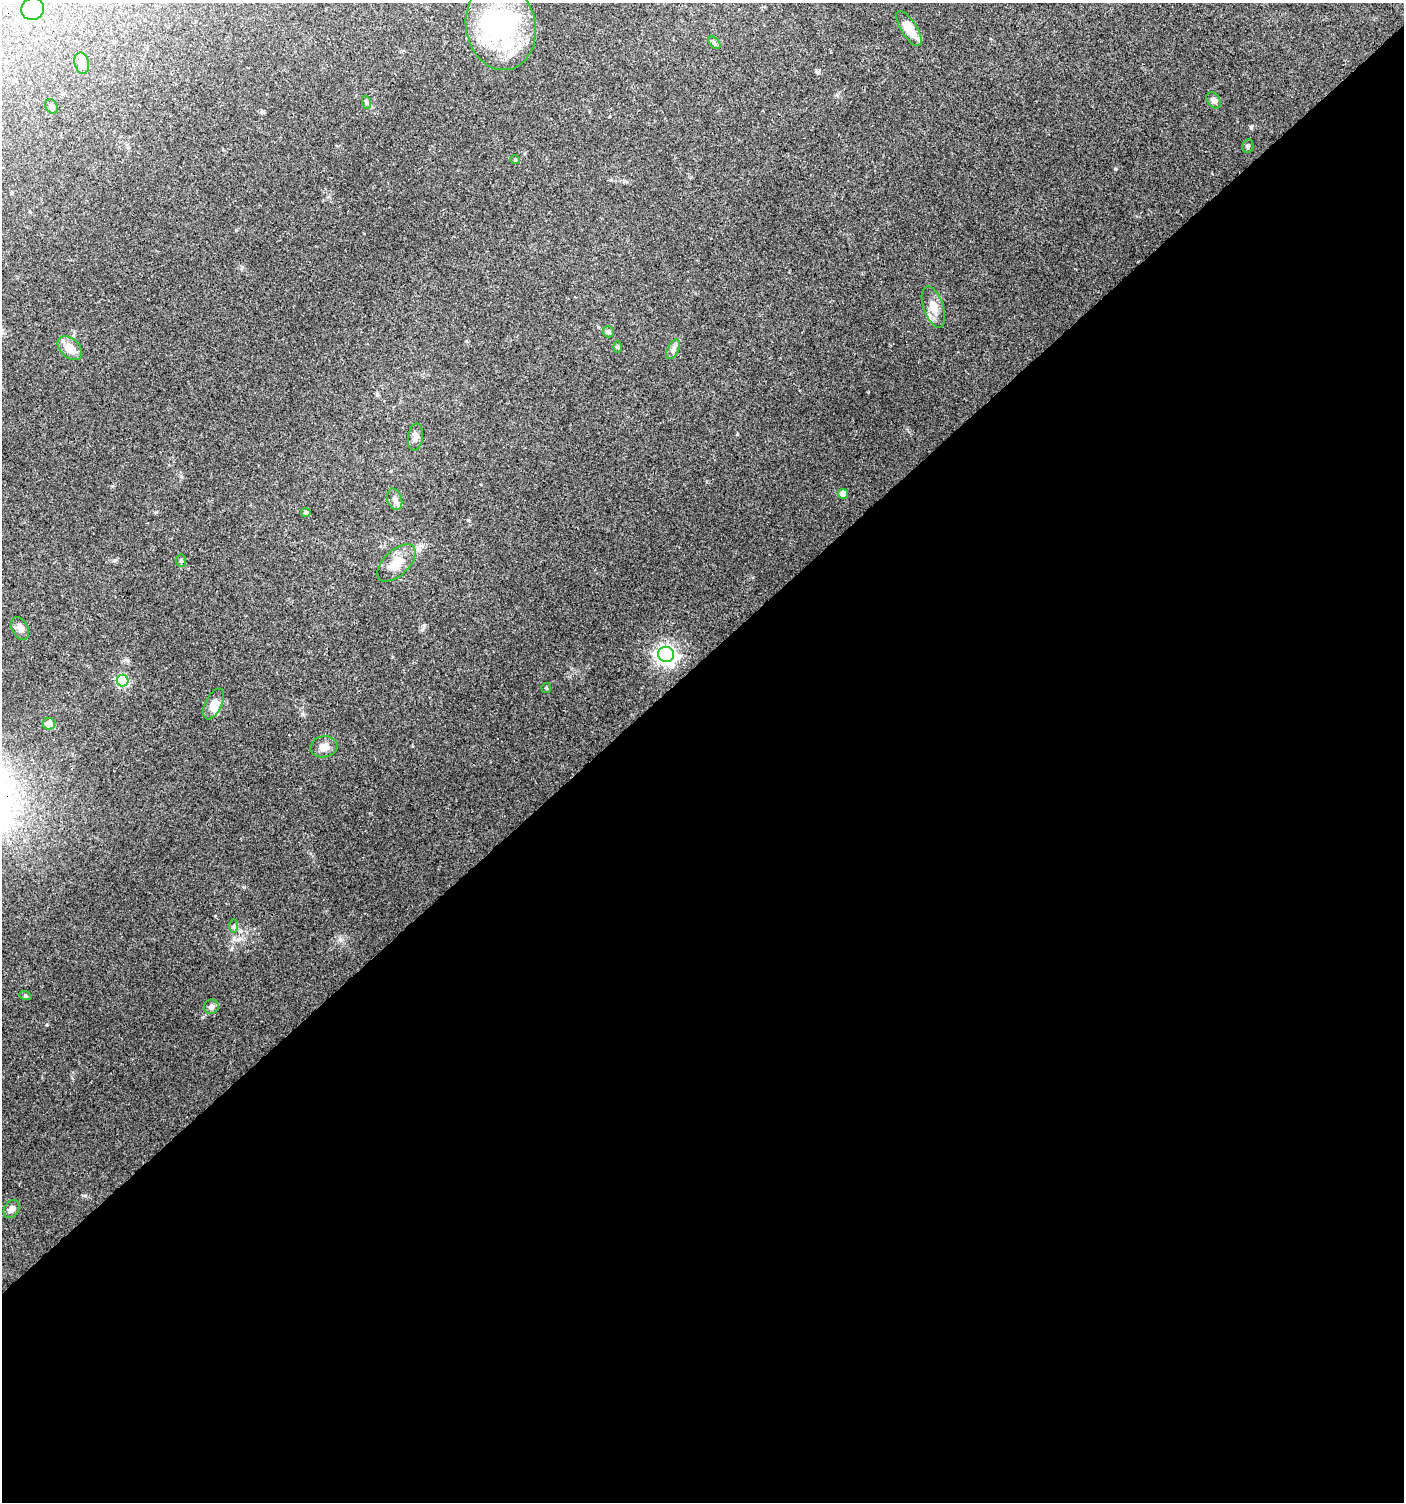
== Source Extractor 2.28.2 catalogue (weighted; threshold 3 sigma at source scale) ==
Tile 15 of 4 x 4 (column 3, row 4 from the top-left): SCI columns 2950-4351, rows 7-1506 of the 5961 x 6004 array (HDU 1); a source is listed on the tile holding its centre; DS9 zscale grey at full resolution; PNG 1406 x 1504 px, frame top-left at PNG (2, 3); each listed source drawn as its Kron ellipse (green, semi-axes under 4 px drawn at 4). Shown black and unused: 56% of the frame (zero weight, under 3 of 4 exposures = <1% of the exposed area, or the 3 px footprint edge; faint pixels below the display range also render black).
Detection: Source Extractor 2.28.2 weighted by HDU 2 'WHT'; one run over the whole footprint, this tile lists its part. Background 0.075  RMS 0.0049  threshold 0.0221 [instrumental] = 3 sigma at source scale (4.5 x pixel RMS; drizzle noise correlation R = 1.50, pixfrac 1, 0.0396/0.0396 arcsec/px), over >= 5 px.
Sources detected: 38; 3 inside a brighter object's white glare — neither listed nor drawn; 3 inside a brighter listed object's ellipse — not listed separately; the other 32 listed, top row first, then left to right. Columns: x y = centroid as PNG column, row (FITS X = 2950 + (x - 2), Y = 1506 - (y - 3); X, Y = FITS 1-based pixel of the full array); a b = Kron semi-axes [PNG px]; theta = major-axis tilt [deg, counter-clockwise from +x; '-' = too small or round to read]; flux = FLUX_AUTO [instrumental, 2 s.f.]
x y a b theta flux
33 9 11 11 - 21
501 26 44 34 -78 58
909 28 20 8 -58 7.8
714 43 7 4 -46 1
82 63 11 7 -76 2.1
1214 100 9 6 -54 2.1
366 102 7 4 -72 0.88
52 106 7 6 - 1.1
1248 146 7 5 76 0.91
515 159 5 3 - 0.41
933 307 21 10 -70 5.6
608 332 5 5 - 1
618 347 6 4 90 0.65
70 348 14 9 -43 6.8
673 349 10 5 65 1.6
415 437 13 7 81 2.2
843 494 5 5 - 4.1
395 499 11 7 -73 2.2
306 512 4 4 - 1.1
181 561 6 5 - 0.86
396 563 23 12 44 8.7
20 628 12 8 -63 2.3
666 654 8 7 - 220
123 681 6 5 - 40
546 688 5 4 - 0.58
214 704 17 8 64 3.5
49 724 6 6 - 5
324 747 14 10 9 3.6
234 926 7 4 89 0.79
25 995 6 4 -18 0.65
211 1007 7 7 - 1.7
12 1209 9 7 59 2.4
Isophote crosses this tile's border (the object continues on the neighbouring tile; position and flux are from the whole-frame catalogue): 1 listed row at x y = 33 9
Unlisted compact peaks at least as high as the median listed source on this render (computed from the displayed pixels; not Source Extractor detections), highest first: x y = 1115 169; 1251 127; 340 939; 468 520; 818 72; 115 560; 302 714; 424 625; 85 1195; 215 916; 737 434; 127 660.